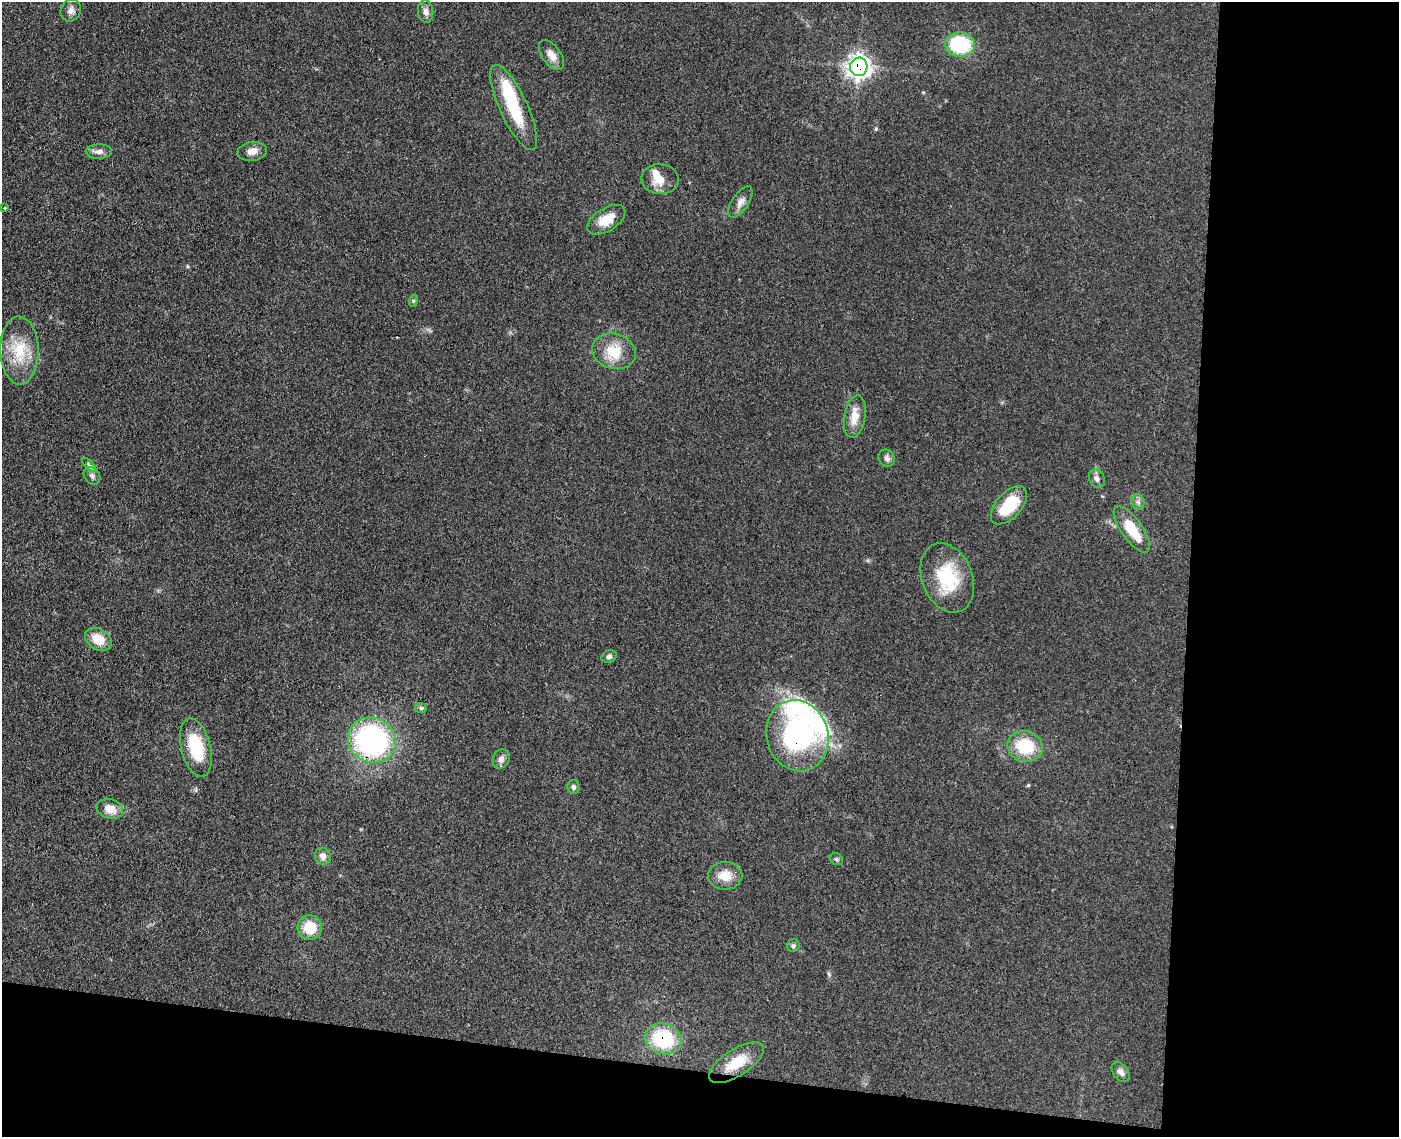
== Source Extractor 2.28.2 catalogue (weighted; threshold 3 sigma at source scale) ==
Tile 12 of 3 x 4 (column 3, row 4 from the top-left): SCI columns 3069-4465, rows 7-1141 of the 4629 x 4554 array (HDU 1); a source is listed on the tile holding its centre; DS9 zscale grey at full resolution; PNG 1401 x 1139 px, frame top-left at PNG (2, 2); each listed source drawn as its Kron ellipse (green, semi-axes under 4 px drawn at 4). Shown black and unused: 21% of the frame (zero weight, under 3 of 4 exposures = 5% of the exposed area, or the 3 px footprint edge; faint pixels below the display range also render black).
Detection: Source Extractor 2.28.2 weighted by HDU 2 'WHT'; one run over the whole footprint, this tile lists its part. Background 0.0894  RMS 0.0064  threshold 0.029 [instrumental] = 3 sigma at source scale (4.5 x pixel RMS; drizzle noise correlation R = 1.50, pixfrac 1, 0.05/0.05 arcsec/px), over >= 5 px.
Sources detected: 45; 2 inside a brighter object's white glare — neither listed nor drawn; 1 inside a brighter listed object's ellipse — not listed separately; the other 42 listed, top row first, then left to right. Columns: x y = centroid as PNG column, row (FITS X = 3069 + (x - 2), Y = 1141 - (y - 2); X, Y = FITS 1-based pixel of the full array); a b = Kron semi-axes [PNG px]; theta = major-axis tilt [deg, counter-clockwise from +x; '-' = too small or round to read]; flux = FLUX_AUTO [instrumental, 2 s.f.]
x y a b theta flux
71 10 11 10 - 3.5
426 11 11 7 -83 3.1
960 45 15 12 -6 47
552 55 17 9 -54 5.9
859 67 9 8 - 360
514 107 46 14 -65 34
252 151 15 9 7 4.9
99 152 13 7 0 3.6
660 179 18 15 -2 10
740 202 18 8 56 4.2
5 208 2 2 - 0.64
606 220 21 11 32 11
413 301 6 4 71 0.86
19 350 34 19 -89 24
614 351 22 17 -16 17
855 417 21 10 80 9
887 458 9 8 - 2.2
89 465 9 3 -45 1.4
92 476 10 7 -52 2.5
1097 479 9 7 -62 2.8
1138 502 8 6 -87 2
1009 505 23 12 48 25
1132 529 27 10 -55 18
947 578 36 25 -68 35
98 639 14 10 -33 12
609 657 8 6 21 1.8
421 708 6 5 - 1.1
797 736 36 31 -73 120
372 740 24 22 -28 130
1025 747 18 15 -13 26
196 748 30 14 -76 30
501 759 10 8 65 3
573 787 7 6 - 1.7
110 809 13 9 -15 7.9
323 856 8 8 - 3.6
836 859 7 5 -32 1.2
725 876 17 14 -2 9.3
310 928 12 12 - 16
793 946 7 6 - 1.4
663 1039 19 15 -16 42
736 1063 31 13 33 17
1121 1072 11 7 -54 3.2
Overlapping masked pixels (flux is a lower limit): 3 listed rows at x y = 859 67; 797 736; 663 1039